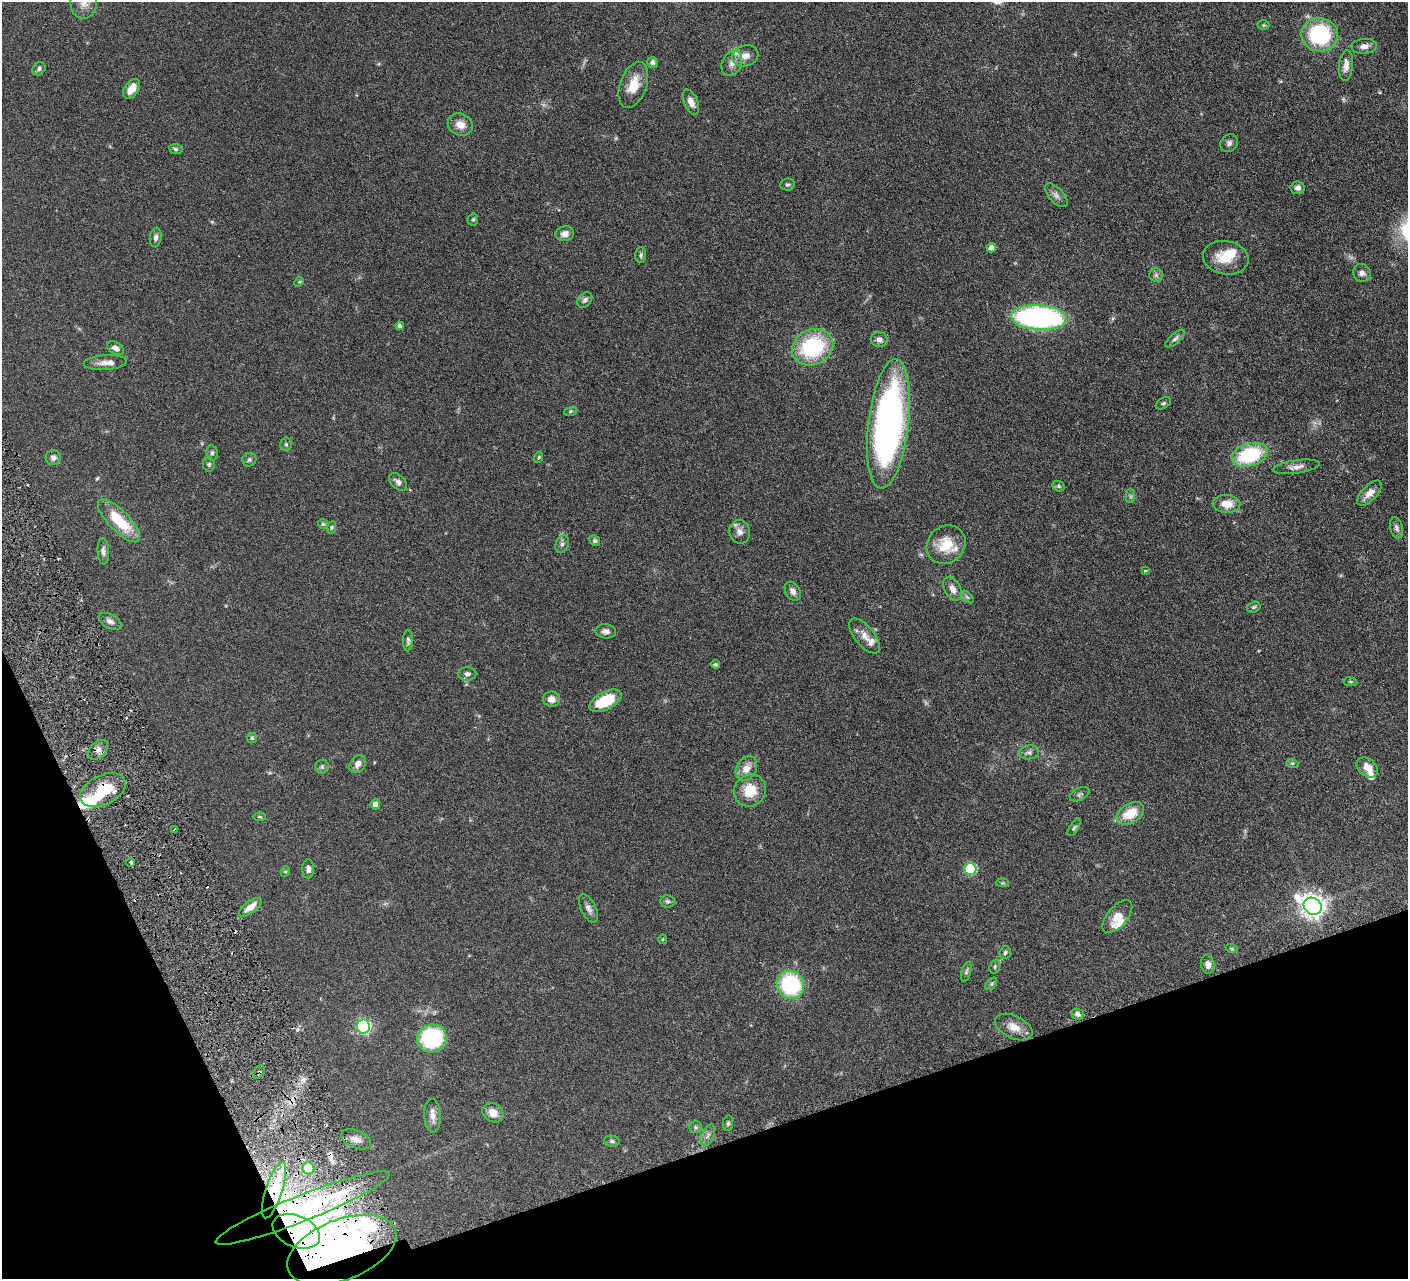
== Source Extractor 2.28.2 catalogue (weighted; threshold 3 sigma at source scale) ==
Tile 14 of 4 x 4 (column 2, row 4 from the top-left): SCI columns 1413-2818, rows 305-1581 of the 5639 x 5584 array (HDU 1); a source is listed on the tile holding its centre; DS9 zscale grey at full resolution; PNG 1410 x 1281 px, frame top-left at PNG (2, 2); each listed source drawn as its Kron ellipse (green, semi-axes under 4 px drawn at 4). Shown black and unused: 17% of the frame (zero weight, under 3 of 6 exposures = <1% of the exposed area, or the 3 px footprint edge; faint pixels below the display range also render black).
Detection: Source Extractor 2.28.2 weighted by HDU 2 'WHT'; one run over the whole footprint, this tile lists its part. Background 0.0705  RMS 0.0033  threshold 0.0136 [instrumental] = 3 sigma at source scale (4.09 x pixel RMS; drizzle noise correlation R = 1.36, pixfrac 0.8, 0.05/0.05 arcsec/px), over >= 5 px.
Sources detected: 143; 1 too faint to see at this stretch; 3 inside a brighter object's white glare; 3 cosmic-ray / hot-pixel residue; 1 long thin detection or spike segment (spike, bleed or trail) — neither listed nor drawn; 10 inside a brighter listed object's ellipse — not listed separately; the other 125 listed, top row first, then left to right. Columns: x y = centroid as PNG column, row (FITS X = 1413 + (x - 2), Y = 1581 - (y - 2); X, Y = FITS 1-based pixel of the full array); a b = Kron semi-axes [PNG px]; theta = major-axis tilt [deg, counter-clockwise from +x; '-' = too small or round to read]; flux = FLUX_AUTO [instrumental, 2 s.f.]
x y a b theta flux
84 3 16 13 87 3.2
1263 25 6 5 - 0.4
1320 35 18 17 - 28
1364 46 12 7 5 1.7
745 56 13 10 18 2.5
653 63 5 5 - 1
732 63 13 10 65 2
1346 65 16 7 85 2.1
39 69 7 6 - 0.78
633 85 24 13 70 5.6
132 89 11 7 55 3
691 102 13 7 -67 2
460 125 13 10 -27 2.8
1229 143 9 8 - 1
176 149 7 5 -5 0.54
787 184 7 6 - 0.61
1298 188 7 6 - 1
1056 195 15 7 -47 1.5
473 220 6 5 - 0.58
565 234 9 7 11 1.7
156 237 10 6 82 1
991 248 4 4 - 1.5
641 255 8 5 88 0.63
1226 258 23 16 -10 7.2
1362 273 9 8 - 1.3
1156 275 6 6 - 0.76
299 282 5 4 - 0.35
585 300 8 6 48 0.91
1039 318 28 12 -4 73
400 326 4 4 - 0.83
1175 338 12 5 40 0.86
879 340 8 7 - 1.3
813 347 21 17 25 26
115 348 9 6 -30 1.3
105 363 21 7 3 2.1
1163 403 8 5 31 0.55
570 411 7 4 19 0.38
888 424 65 20 83 100
286 444 7 5 -87 0.57
212 453 8 5 -81 0.63
1250 455 18 11 16 22
539 457 6 4 72 0.36
53 458 7 7 - 1.1
249 460 7 6 - 0.68
209 464 7 6 - 0.56
1296 467 23 6 8 1.9
398 482 11 6 -44 1.2
1059 486 6 5 - 0.52
1369 493 16 7 46 2.5
1130 496 7 4 90 0.49
1226 504 14 9 -2 3.9
119 521 28 10 -45 11
323 524 5 4 - 0.55
332 527 6 4 83 0.4
1396 528 11 6 -76 1
740 532 12 10 -79 1.8
595 541 5 5 - 0.54
562 544 9 6 68 0.85
946 545 20 18 40 7.2
103 551 13 5 -86 1.1
1145 571 3 3 - 0.27
953 589 13 8 -63 2.1
793 591 10 7 -59 1.4
967 597 7 4 -44 0.6
1254 607 7 5 17 0.52
110 621 12 7 -28 1.2
606 631 10 7 -6 1.3
865 636 21 9 -51 2.9
408 641 10 5 88 0.74
715 664 5 4 - 0.51
467 674 9 6 3 1.1
1350 682 7 3 -8 0.34
551 699 8 7 - 2.1
605 701 17 9 28 11
252 738 5 5 - 0.52
98 750 12 7 44 1.5
1029 752 10 7 8 1.1
1292 763 6 4 -17 0.36
358 764 10 7 54 2.1
322 767 7 7 - 0.64
1367 767 12 8 -38 3
746 768 13 9 58 3
103 790 24 14 27 11
750 790 16 15 - 6.3
1080 794 10 6 25 0.77
375 804 5 5 - 1.8
1130 813 15 9 31 7
260 817 6 3 -1 0.31
1074 828 9 4 57 0.54
175 830 3 2 - 0.42
131 862 4 4 - 0.69
308 869 9 6 -90 1.2
970 869 6 6 - 21
285 871 5 4 - 0.38
1003 883 6 3 0 0.28
667 901 7 6 - 0.73
1313 906 9 8 - 230
250 907 13 6 36 2.9
588 908 15 7 -64 1.6
1117 917 20 10 49 3.7
663 939 5 3 - 0.27
1232 949 6 4 -19 0.36
1005 953 6 5 - 0.59
1208 964 9 7 -76 1.6
995 967 7 5 72 0.55
966 972 10 4 75 0.66
991 984 7 4 51 0.47
790 985 14 13 - 27
1077 1014 6 5 - 1.1
363 1026 7 6 - 50
1014 1027 20 11 -25 3.7
432 1038 15 13 21 26
259 1072 8 4 56 0.54
493 1113 11 9 -37 2.5
432 1116 17 8 -88 2.2
728 1123 7 5 80 0.63
695 1127 6 5 - 0.55
708 1135 11 6 66 1.2
356 1139 16 9 -22 2.3
612 1141 8 5 -11 0.61
308 1168 6 6 - 5
274 1190 29 8 72 5.9
303 1208 93 13 22 43
296 1231 25 15 -23 15
342 1250 57 30 21 69
Overlapping masked pixels (flux is a lower limit): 7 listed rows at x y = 103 790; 175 830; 259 1072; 274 1190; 303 1208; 296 1231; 342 1250
Isophote crosses this tile's border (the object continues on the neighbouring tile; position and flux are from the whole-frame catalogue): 1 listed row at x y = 84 3